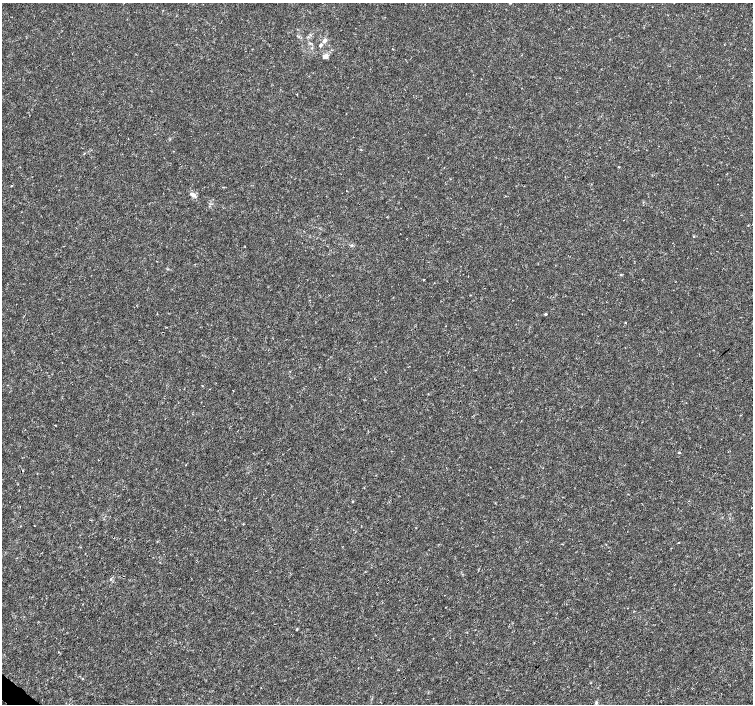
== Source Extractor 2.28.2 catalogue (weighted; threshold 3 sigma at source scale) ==
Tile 7 of 4 x 4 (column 3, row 2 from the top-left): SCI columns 3001-4501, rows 2981-4384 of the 6008 x 6026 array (HDU 1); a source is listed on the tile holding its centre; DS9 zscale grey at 2 x 2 block average (1 PNG px = mean of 2 x 2 image px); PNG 755 x 706 px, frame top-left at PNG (2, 3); no overlay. Shown black and unused: <1% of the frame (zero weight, under 3 of 4 exposures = <1% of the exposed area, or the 3 px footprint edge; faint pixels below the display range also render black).
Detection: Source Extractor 2.28.2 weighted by HDU 2 'WHT'; one run over the whole footprint, this tile lists its part. Background 9.38e-04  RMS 9.4e-04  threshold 0.00421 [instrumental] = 3 sigma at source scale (4.5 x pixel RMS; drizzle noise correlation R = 1.50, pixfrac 1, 0.0396/0.0396 arcsec/px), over >= 5 px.
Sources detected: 20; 1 cosmic-ray / hot-pixel residue — not listed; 1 inside a brighter listed object's ellipse — not listed separately; the other 18 listed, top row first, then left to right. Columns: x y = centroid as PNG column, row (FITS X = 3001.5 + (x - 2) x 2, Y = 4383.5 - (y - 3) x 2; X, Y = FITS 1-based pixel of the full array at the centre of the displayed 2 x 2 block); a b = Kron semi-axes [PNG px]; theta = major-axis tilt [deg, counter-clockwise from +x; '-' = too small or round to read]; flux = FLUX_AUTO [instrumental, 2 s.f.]
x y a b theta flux
324 41 7 4 30 0.71
724 44 2 2 - 0.097
325 56 8 5 4 0.87
11 185 2 2 - 0.11
193 194 7 5 -34 0.91
694 237 2 2 - 0.14
168 269 3 2 - 0.14
621 274 3 2 - 0.13
423 280 2 2 - 0.16
546 314 2 2 - 0.57
166 327 2 2 - 0.081
233 391 2 2 - 0.097
55 425 2 2 - 0.1
679 452 2 2 - 0.27
679 542 2 2 - 0.096
111 579 3 3 - 0.25
297 629 4 2 - 0.18
82 678 2 2 - 0.11
Diffuse or blended objects may show on this block-average render without a row.